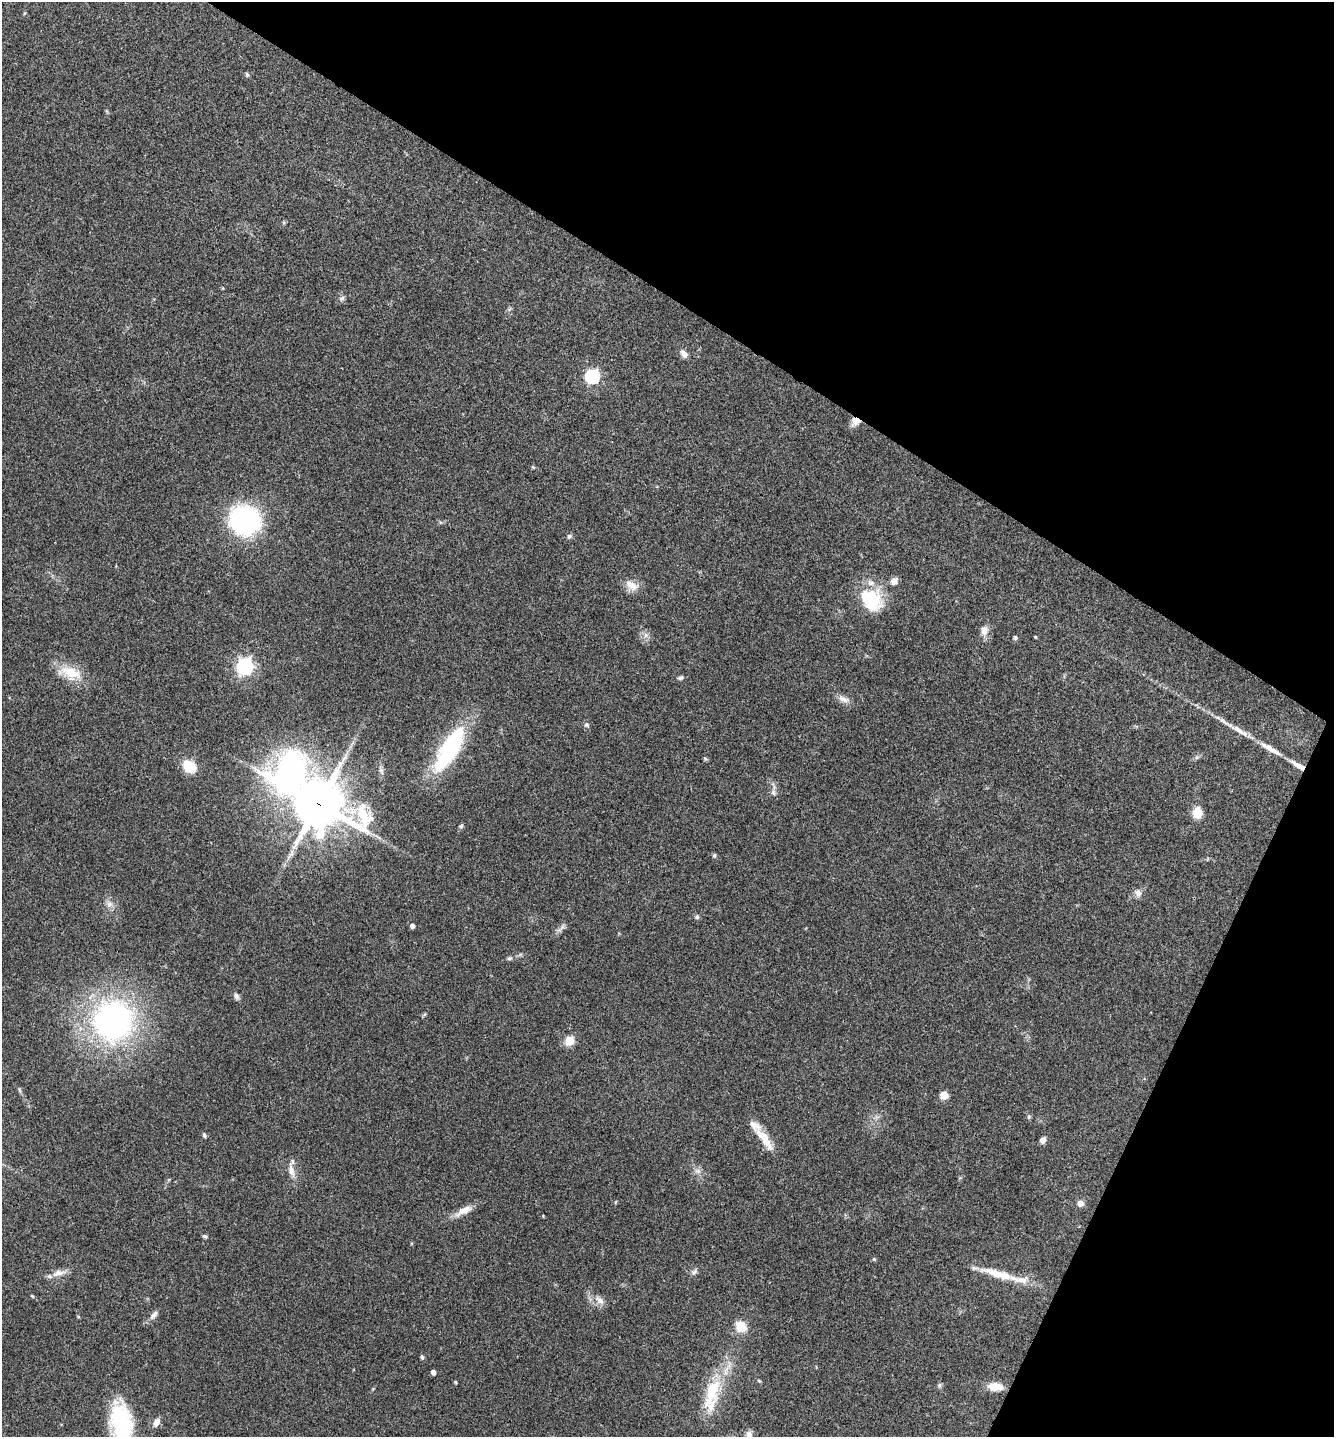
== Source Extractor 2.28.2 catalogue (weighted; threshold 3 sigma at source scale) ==
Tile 8 of 4 x 4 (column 4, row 2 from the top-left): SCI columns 4144-5475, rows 2878-4312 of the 5761 x 5752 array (HDU 1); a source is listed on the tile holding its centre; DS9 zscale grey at full resolution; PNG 1336 x 1439 px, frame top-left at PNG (2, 2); no overlay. Shown black and unused: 28% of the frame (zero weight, under 3 of 4 exposures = <1% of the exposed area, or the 3 px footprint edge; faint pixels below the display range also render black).
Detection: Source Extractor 2.28.2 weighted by HDU 2 'WHT'; one run over the whole footprint, this tile lists its part. Background 0.0754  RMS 0.0059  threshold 0.0265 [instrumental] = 3 sigma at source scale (4.5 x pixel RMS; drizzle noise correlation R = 1.50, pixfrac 1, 0.05/0.05 arcsec/px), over >= 5 px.
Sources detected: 78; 1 long thin detection or spike segment (spike, bleed or trail) — not listed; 2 inside a brighter listed object's ellipse — not listed separately; the other 75 listed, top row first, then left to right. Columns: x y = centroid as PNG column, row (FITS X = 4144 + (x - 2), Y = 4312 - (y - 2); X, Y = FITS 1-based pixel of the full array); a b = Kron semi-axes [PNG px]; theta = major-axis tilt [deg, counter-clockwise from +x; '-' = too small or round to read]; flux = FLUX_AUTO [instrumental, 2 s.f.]
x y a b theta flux
247 75 7 5 -74 0.93
342 298 8 6 15 1.4
684 354 11 7 -49 3.1
592 376 7 6 - 93
855 421 11 10 - 5.1
533 467 5 4 - 0.63
245 520 24 22 -28 110
569 536 7 6 - 1.3
894 581 9 7 46 3.4
631 585 19 12 -28 6.5
871 600 28 23 -46 31
984 631 14 10 79 4.5
646 635 7 6 - 2.1
1035 637 4 3 - 0.54
1015 638 5 5 - 1.1
245 666 7 7 - 180
70 673 34 16 -16 15
680 678 8 5 21 1.3
843 699 17 8 -22 4
586 725 7 6 - 1.5
1239 731 34 7 -31 7.9
450 749 55 18 59 67
1270 749 33 7 -30 7.9
1197 757 6 6 - 1.2
705 759 6 5 - 0.82
1298 766 20 6 -31 5.6
190 767 11 9 -38 20
381 771 10 6 -72 2
290 774 46 37 75 200
773 792 9 7 -69 2.2
318 804 19 17 -28 2400
1197 813 10 8 -87 11
461 826 6 5 - 0.99
714 856 6 5 - 0.93
1138 893 10 9 - 3.1
109 904 9 9 - 3.3
697 917 6 6 - 1.3
412 926 5 5 - 1.8
561 928 17 5 43 2.4
509 958 7 5 3 1.2
236 996 9 7 -63 1.9
424 1014 7 4 45 0.79
113 1020 41 39 72 170
569 1041 5 5 - 28
19 1090 7 4 -81 0.87
944 1095 7 6 - 7.7
1029 1116 7 5 89 1.1
204 1135 7 5 -66 1.1
763 1137 39 10 -56 13
1043 1140 7 6 - 3.1
291 1171 20 8 -76 5.2
698 1171 9 7 -15 2.5
615 1202 5 3 - 0.56
1080 1203 7 6 - 3.2
464 1211 26 9 30 7
205 1236 7 4 -37 1
874 1259 5 4 - 0.73
694 1272 11 6 36 1.9
58 1273 22 8 13 5.3
998 1274 51 10 -16 17
32 1296 6 3 -44 0.66
599 1300 16 8 -40 4.7
153 1315 14 7 48 2.8
78 1316 5 3 - 0.5
741 1327 11 9 -44 12
422 1357 6 5 - 0.97
433 1372 4 4 - 3
759 1381 5 4 - 0.65
455 1382 5 3 - 0.52
939 1385 7 6 - 1.2
995 1387 16 9 -5 8.9
712 1395 53 18 77 30
156 1422 11 7 62 3.5
121 1423 38 19 -80 68
749 1434 10 8 81 3.3
Overlapping masked pixels (flux is a lower limit): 4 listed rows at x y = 855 421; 1298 766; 290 774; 318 804
Isophote crosses this tile's border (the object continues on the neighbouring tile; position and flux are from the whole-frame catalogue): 2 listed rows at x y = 121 1423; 749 1434